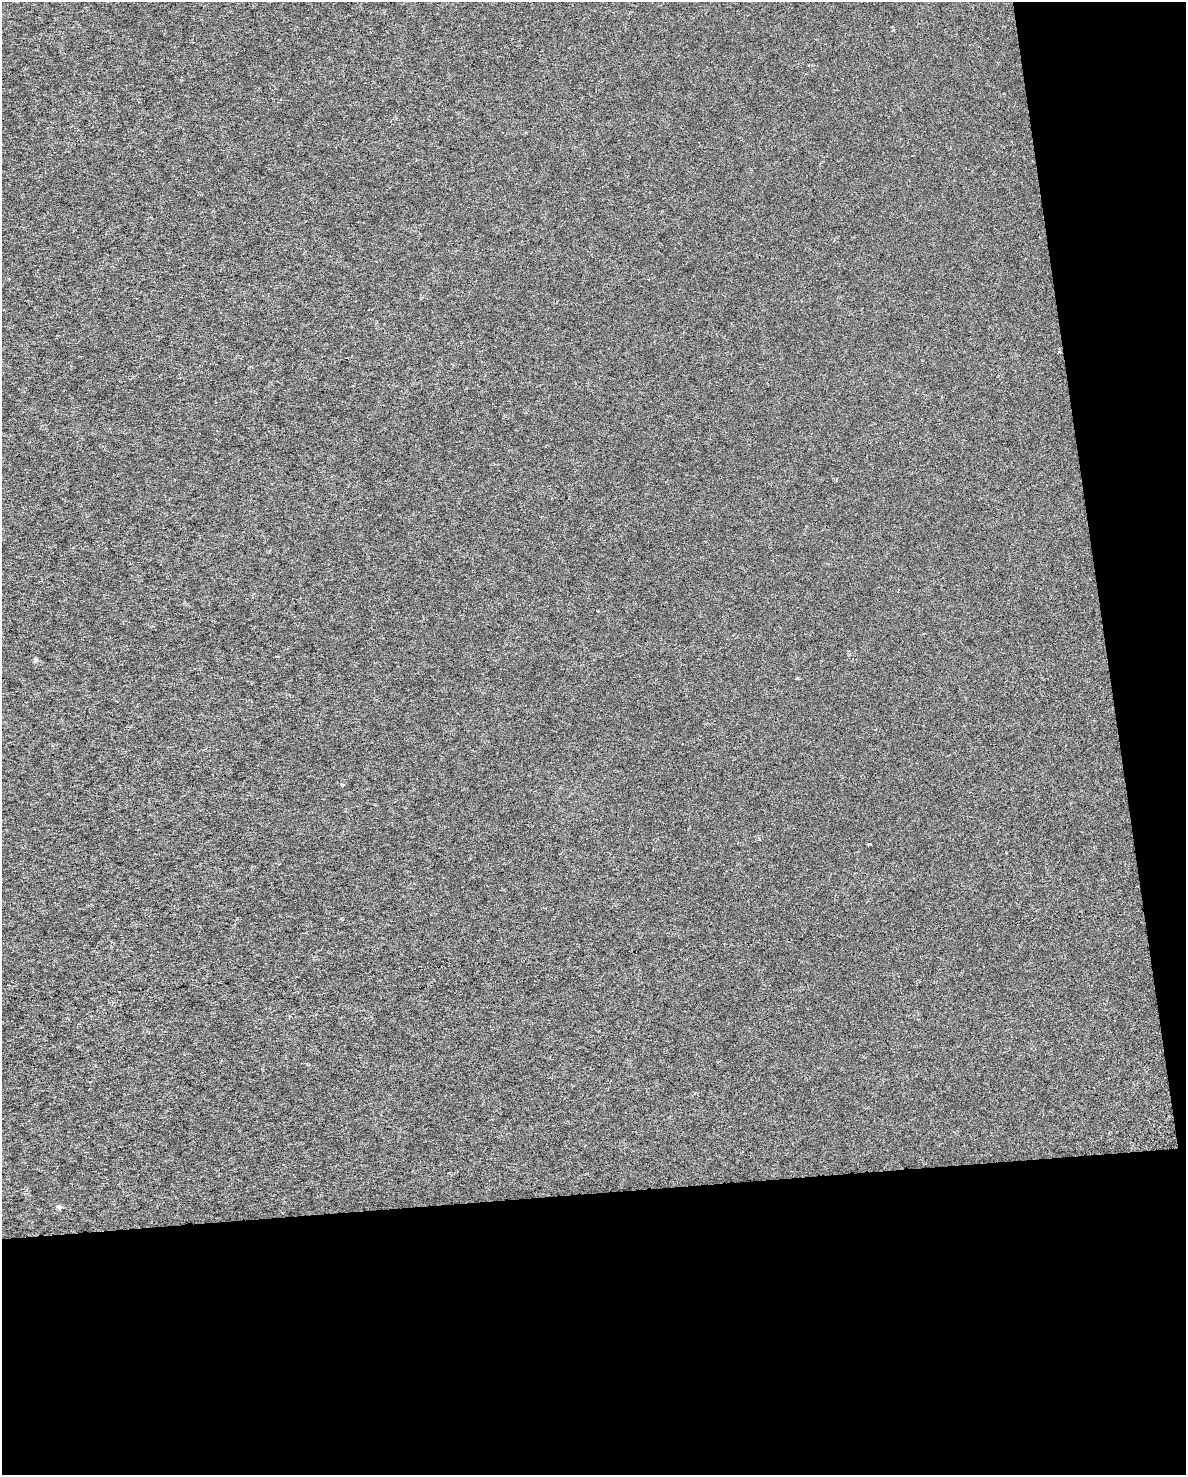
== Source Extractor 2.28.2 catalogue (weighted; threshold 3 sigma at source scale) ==
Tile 12 of 4 x 3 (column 4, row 3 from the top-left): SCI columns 3552-4735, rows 61-1533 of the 4743 x 4505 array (HDU 1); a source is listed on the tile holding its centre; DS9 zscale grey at full resolution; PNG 1188 x 1477 px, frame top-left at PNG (2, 2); no overlay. Shown black and unused: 25% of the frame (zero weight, under 3 of 6 exposures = <1% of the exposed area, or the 3 px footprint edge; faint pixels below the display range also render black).
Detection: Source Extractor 2.28.2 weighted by HDU 2 'WHT'; one run over the whole footprint, this tile lists its part. Background 1.22e-04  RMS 0.0017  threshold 0.00699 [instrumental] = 3 sigma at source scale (4.09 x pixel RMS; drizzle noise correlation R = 1.36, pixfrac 0.8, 0.0396/0.0396 arcsec/px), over >= 5 px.
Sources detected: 3; all 3 listed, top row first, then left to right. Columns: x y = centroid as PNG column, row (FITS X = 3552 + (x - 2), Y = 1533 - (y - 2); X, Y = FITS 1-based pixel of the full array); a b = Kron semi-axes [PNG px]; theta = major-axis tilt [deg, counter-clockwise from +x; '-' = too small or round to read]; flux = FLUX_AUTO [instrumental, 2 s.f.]
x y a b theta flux
797 678 3 3 - 0.15
342 784 6 3 -13 0.21
59 1207 6 5 - 0.3